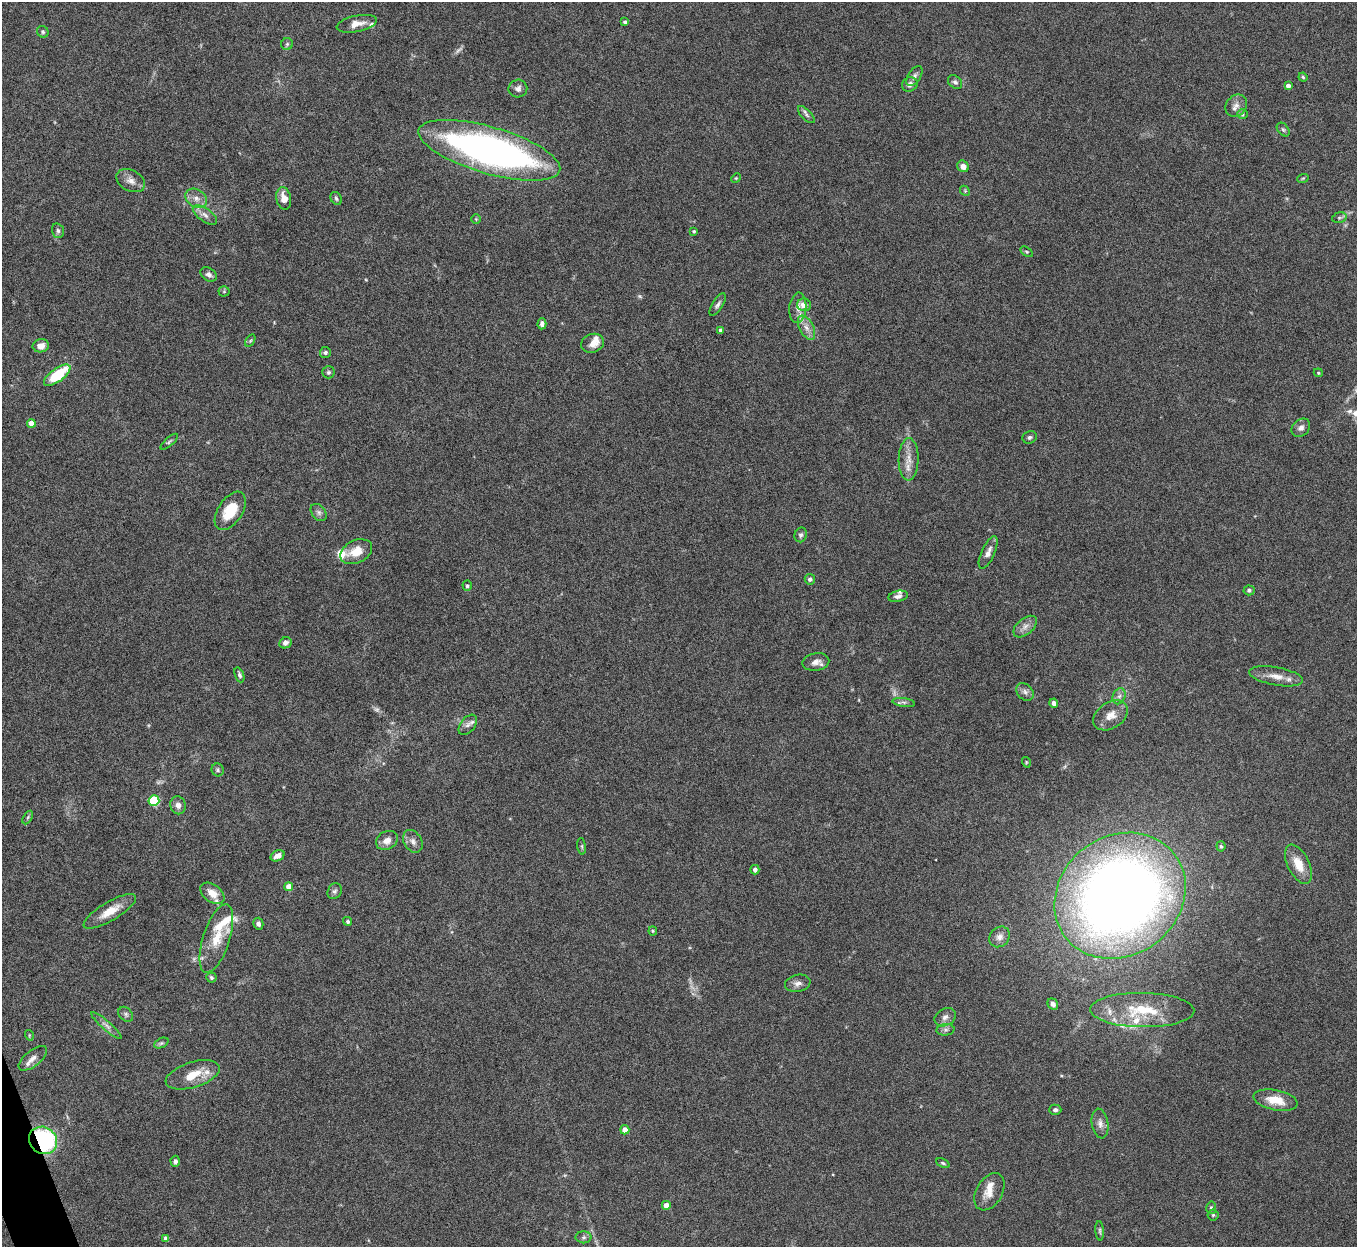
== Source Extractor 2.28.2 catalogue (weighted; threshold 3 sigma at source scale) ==
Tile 7 of 4 x 4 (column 3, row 2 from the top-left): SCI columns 2713-4067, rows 2643-3887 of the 5425 x 5409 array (HDU 1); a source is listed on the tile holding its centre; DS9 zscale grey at full resolution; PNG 1359 x 1249 px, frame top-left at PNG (2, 2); each listed source drawn as its Kron ellipse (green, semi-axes under 4 px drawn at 4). Shown black and unused: <1% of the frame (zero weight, under 5 of 10 exposures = <1% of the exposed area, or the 3 px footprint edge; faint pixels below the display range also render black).
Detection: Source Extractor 2.28.2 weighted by HDU 2 'WHT'; one run over the whole footprint, this tile lists its part. Background 0.161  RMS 0.0059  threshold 0.0242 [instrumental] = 3 sigma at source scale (4.09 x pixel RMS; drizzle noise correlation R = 1.36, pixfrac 0.8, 0.05/0.05 arcsec/px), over >= 5 px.
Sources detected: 138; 7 too faint to see at this stretch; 1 inside a brighter object's white glare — neither listed nor drawn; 13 inside a brighter listed object's ellipse — not listed separately; the other 117 listed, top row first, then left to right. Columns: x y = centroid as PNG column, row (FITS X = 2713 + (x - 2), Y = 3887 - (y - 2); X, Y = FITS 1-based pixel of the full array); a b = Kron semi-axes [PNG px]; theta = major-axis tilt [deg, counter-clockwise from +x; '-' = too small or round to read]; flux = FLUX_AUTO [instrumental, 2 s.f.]
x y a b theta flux
625 22 4 3 - 1.4
357 24 20 8 11 5.2
43 32 6 5 - 0.97
287 44 6 6 - 0.97
914 76 11 6 56 1.8
1303 77 4 3 - 0.66
955 82 8 6 -42 1.5
910 84 8 7 - 2.3
1288 86 4 4 - 2.8
518 88 9 8 - 2.4
1236 106 12 10 50 3.4
1243 114 5 5 - 0.85
806 115 11 5 -46 1.6
1283 130 8 5 -48 1.1
489 150 73 23 -16 250
963 166 6 5 - 3.7
736 178 5 4 - 0.55
1303 178 6 3 19 0.56
131 181 15 10 -28 4.1
965 191 5 4 - 0.68
196 198 12 8 -33 3.8
284 198 11 7 -79 5.4
336 198 7 5 -58 1
205 215 14 6 -35 3
1339 218 7 5 17 0.97
476 219 5 5 - 0.56
58 231 7 5 -74 1.3
694 231 3 3 - 0.76
1027 252 7 4 -31 0.83
209 274 9 6 -32 1.8
224 291 5 5 - 0.85
718 305 13 5 58 1.8
804 305 7 6 - 4.6
798 308 15 8 84 3.6
542 324 5 4 - 1.6
806 328 13 7 -63 3.7
720 330 4 3 - 1.9
250 341 7 4 59 0.73
593 343 12 9 19 4.7
41 346 8 6 10 3.9
325 352 5 5 - 1.1
328 372 6 6 - 1.1
1318 373 4 4 - 0.73
57 375 15 6 36 26
31 423 4 4 - 4.9
1301 428 10 8 44 2.5
1030 437 7 6 - 1.2
169 442 11 4 41 1
909 459 21 10 89 6.4
230 511 21 12 57 15
319 512 9 6 -51 1.8
801 535 7 6 - 1.3
356 552 17 11 25 8.8
988 553 17 6 66 3.5
810 579 5 5 - 1.3
467 586 5 4 - 0.9
1249 590 5 5 - 1.1
898 596 10 5 11 1.9
1025 627 13 8 40 3.5
285 643 6 5 - 2.1
816 662 13 8 10 3.4
239 675 8 4 -69 1.3
1276 676 27 9 -10 6.5
1025 692 10 7 -44 2
1119 696 8 6 66 1.9
904 702 11 4 -8 1.5
1054 703 4 4 - 1.9
1111 715 19 13 33 6.6
468 725 12 7 51 2.4
1026 762 5 3 - 0.48
218 770 6 6 - 0.95
154 801 5 5 - 38
178 805 9 7 -77 2.6
28 817 7 4 60 0.92
387 840 11 9 30 4.2
413 841 12 9 -60 2.9
582 846 8 4 -82 0.86
1221 846 5 4 - 0.92
278 856 7 5 25 3.4
1298 864 21 11 -64 9
755 870 5 4 - 1.9
289 887 4 4 - 5.5
335 891 8 6 60 1.5
212 893 13 8 -37 5.9
1120 896 69 59 37 640
110 911 30 9 31 9.8
348 921 4 4 - 1.1
258 924 6 5 - 1.7
653 931 4 4 - 0.61
1000 937 11 9 47 3
216 939 36 13 72 14
211 978 5 5 - 1
798 983 13 8 12 2.8
1053 1004 6 5 - 1.8
1142 1010 52 17 -1 26
126 1014 8 6 -46 1.4
945 1017 11 8 31 2.9
106 1026 19 5 -41 2.7
945 1030 9 6 6 1.6
29 1035 5 3 - 0.51
161 1043 7 5 25 0.98
33 1058 17 8 39 3.5
193 1075 28 12 17 12
1275 1100 22 10 -11 11
1055 1110 6 5 - 1.5
1100 1123 15 8 -80 3.3
625 1130 4 4 - 3.6
43 1140 14 13 - 78
175 1161 5 4 - 1.3
943 1163 7 4 -25 0.89
989 1192 20 13 59 7
666 1205 4 4 - 6.7
1211 1208 6 5 - 0.93
1213 1215 5 5 - 0.73
1100 1231 10 4 -85 1
584 1237 8 6 1 1.3
166 1239 4 4 - 3.2
Overlapping masked pixels (flux is a lower limit): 1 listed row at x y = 43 1140